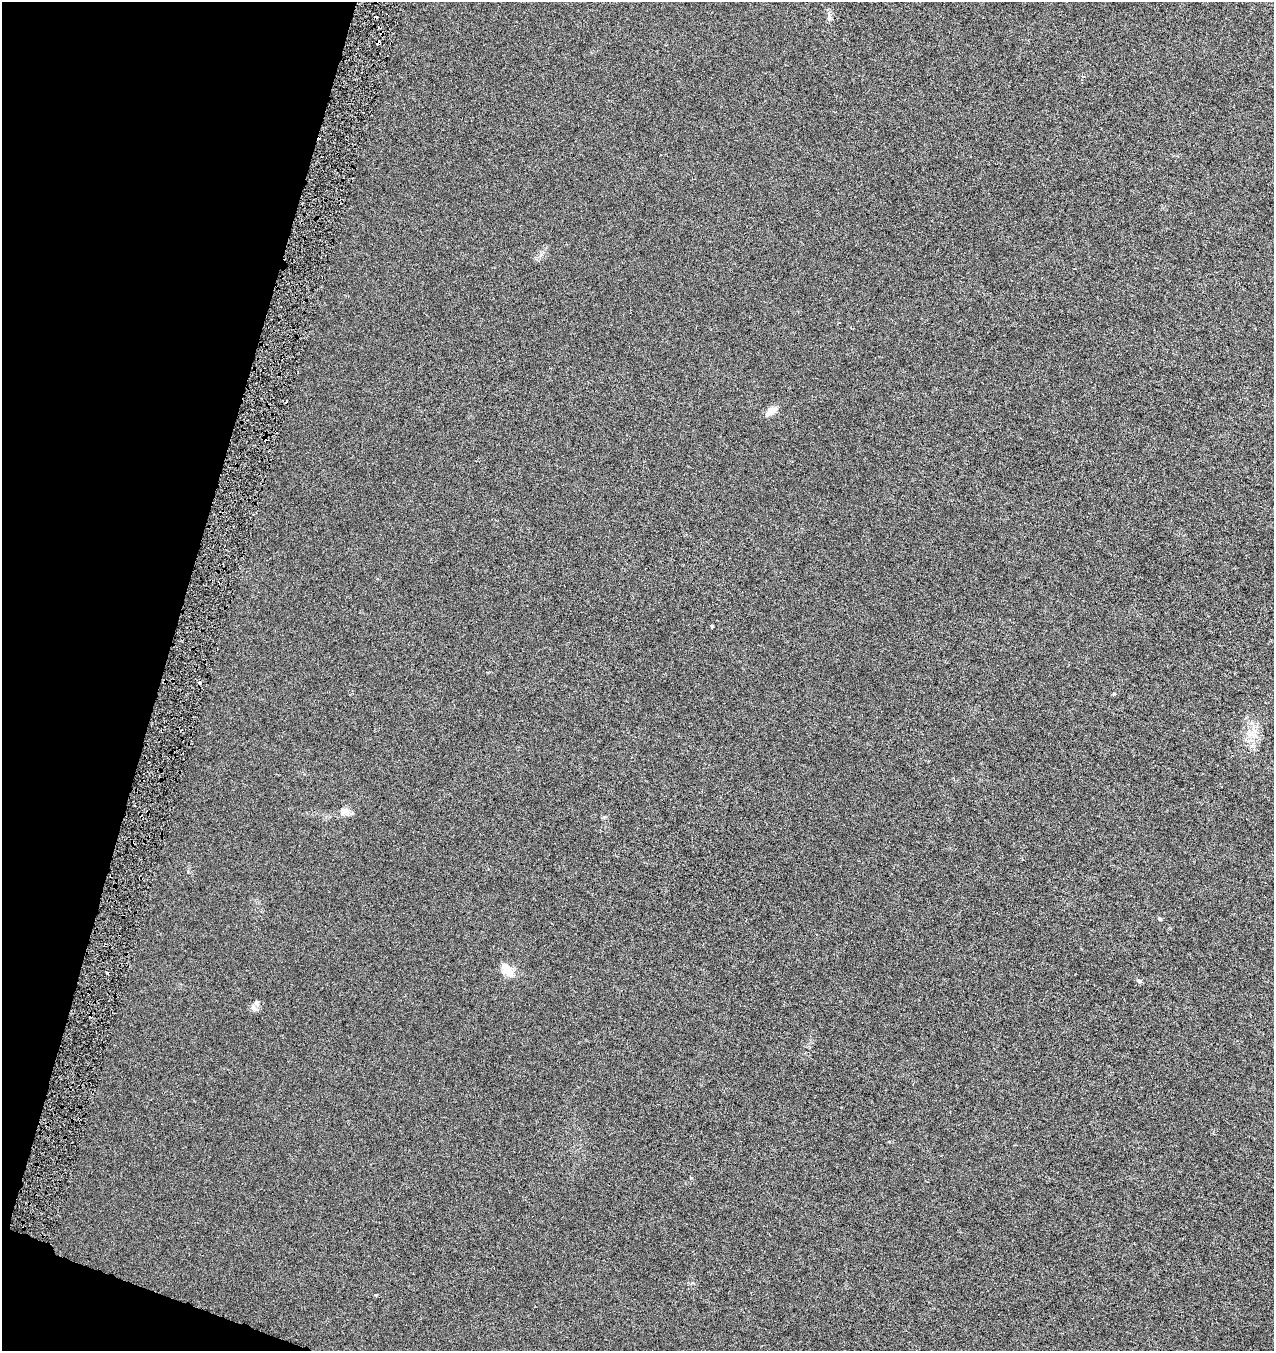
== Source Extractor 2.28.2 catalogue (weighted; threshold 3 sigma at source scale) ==
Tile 9 of 4 x 4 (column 1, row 3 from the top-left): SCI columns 284-1555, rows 1351-2699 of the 5589 x 5408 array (HDU 1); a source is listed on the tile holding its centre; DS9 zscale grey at full resolution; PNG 1276 x 1353 px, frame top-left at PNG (2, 2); no overlay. Shown black and unused: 14% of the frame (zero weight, under 3 of 6 exposures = <1% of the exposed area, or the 3 px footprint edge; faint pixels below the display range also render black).
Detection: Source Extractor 2.28.2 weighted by HDU 2 'WHT'; one run over the whole footprint, this tile lists its part. Background 7.40e-04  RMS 0.0025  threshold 0.0104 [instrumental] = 3 sigma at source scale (4.09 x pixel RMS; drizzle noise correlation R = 1.36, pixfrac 0.8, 0.0396/0.0396 arcsec/px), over >= 5 px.
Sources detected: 18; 5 cosmic-ray / hot-pixel residue — not listed; the other 13 listed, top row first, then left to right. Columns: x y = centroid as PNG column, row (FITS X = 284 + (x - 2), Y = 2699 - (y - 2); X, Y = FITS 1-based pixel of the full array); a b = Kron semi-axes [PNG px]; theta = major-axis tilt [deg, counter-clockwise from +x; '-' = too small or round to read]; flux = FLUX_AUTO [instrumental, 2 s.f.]
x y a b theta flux
829 17 11 5 88 0.79
378 42 4 4 - 1.7
1083 77 5 3 - 0.24
771 411 15 8 36 1.9
712 626 3 3 - 0.31
1114 694 5 3 - 0.2
1253 734 19 6 -40 1.6
344 811 13 10 4 1.6
1159 918 6 4 -61 0.31
507 969 15 10 -48 3
1139 981 6 5 - 0.53
254 1008 12 6 -47 0.78
376 1296 3 3 - 0.27
Overlapping masked pixels (flux is a lower limit): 1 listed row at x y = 378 42